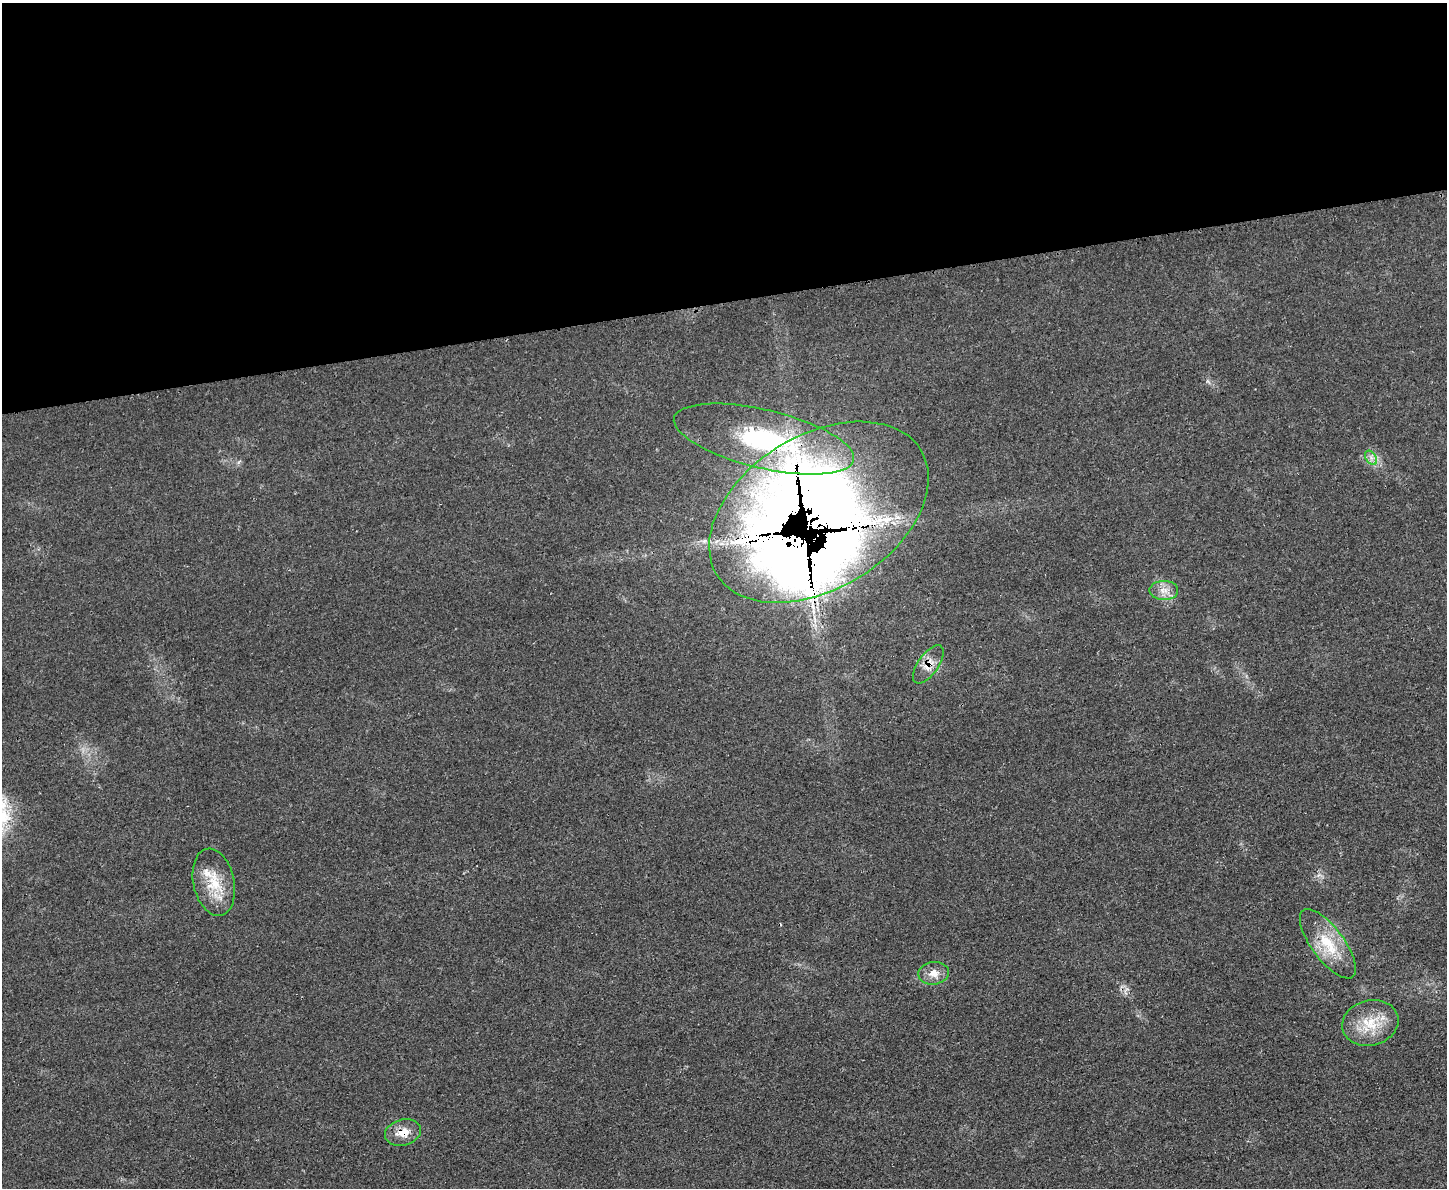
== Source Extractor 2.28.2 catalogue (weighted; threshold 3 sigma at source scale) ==
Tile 2 of 3 x 4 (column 2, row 1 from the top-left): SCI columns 1603-3047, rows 3573-4758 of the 4748 x 4760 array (HDU 1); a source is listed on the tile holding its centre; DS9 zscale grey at full resolution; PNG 1449 x 1190 px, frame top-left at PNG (2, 3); each listed source drawn as its Kron ellipse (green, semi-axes under 4 px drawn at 4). Shown black and unused: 25% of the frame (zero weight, under 3 of 4 exposures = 2% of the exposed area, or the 3 px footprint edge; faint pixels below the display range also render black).
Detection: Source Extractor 2.28.2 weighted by HDU 2 'WHT'; one run over the whole footprint, this tile lists its part. Background 0.0464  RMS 0.0051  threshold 0.0228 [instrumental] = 3 sigma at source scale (4.5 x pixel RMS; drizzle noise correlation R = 1.50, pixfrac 1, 0.05/0.05 arcsec/px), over >= 5 px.
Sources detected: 13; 3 inside a brighter listed object's ellipse — not listed separately; the other 10 listed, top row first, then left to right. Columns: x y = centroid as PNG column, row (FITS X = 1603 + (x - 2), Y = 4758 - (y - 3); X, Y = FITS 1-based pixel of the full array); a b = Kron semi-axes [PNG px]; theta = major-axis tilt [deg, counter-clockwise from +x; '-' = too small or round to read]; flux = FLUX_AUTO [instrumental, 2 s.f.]
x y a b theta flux
764 439 92 29 -13 77
1371 458 8 5 -56 1.9
819 512 120 77 31 1100
1164 590 14 9 0 4.9
928 664 22 10 54 6.1
214 882 34 20 -78 17
1328 944 41 16 -53 19
934 973 15 11 7 5.5
1370 1023 28 22 14 17
403 1132 18 13 15 7.2
Overlapping masked pixels (flux is a lower limit): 4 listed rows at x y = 764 439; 819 512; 928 664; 403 1132